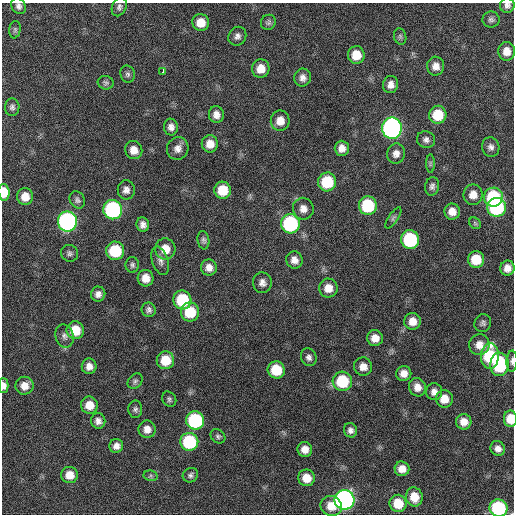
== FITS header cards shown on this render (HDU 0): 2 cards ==
NAXIS1  =                  512 / Axis length
NAXIS2  =                  512 / Axis length

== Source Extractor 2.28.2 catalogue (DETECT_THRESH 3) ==
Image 512 x 512 px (HDU 0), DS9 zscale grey, 1 PNG px = 1 image px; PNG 516 x 516 px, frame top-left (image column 1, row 512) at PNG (2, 3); each listed source drawn as its Kron ellipse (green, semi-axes under 4 px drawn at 4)
Background 134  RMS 12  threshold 35.7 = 3 sigma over >= 5 px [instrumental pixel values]
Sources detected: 115; all 115 listed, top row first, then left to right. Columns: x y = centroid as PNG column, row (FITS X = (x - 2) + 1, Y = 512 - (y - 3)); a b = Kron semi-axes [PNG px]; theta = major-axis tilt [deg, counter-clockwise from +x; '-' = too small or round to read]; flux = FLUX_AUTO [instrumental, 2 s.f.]
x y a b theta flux
507 5 7 7 - 3100
18 6 8 7 - 3100
119 7 10 7 66 2700
491 19 8 8 - 2600
268 22 8 7 - 2100
201 23 8 8 - 11000
15 30 9 5 80 1800
237 36 10 8 57 3700
400 36 8 6 -75 1900
507 51 9 8 - 8300
356 55 9 8 - 14000
436 66 9 8 - 6100
261 69 9 8 - 9900
163 72 4 3 - 25000
128 74 8 7 - 2200
303 78 9 8 - 4500
106 83 8 6 -15 2000
391 85 8 7 - 5200
12 107 9 7 88 2700
216 115 8 7 - 5300
438 115 9 8 - 24000
280 121 10 9 - 8600
171 127 8 7 - 4200
392 128 10 10 - 300000
426 140 9 8 - 3300
210 144 8 8 - 8800
491 147 10 8 -76 3700
178 148 11 10 - 5900
342 148 7 7 - 6000
134 150 9 8 - 7800
396 154 10 9 - 5200
430 164 9 4 90 1500
327 182 9 9 - 33000
432 186 9 7 79 3100
126 190 10 8 -90 4500
222 190 8 8 - 19000
4 192 8 5 -86 15000
473 195 10 9 - 7900
25 196 8 8 - 10000
493 197 9 9 - 63000
77 200 9 7 -57 2700
368 206 9 9 - 49000
497 207 9 9 - 81000
303 209 11 10 - 6000
113 210 10 9 - 130000
452 212 8 7 - 7100
393 218 12 5 55 1900
67 221 10 9 - 220000
475 223 6 5 - 1300
290 224 9 9 - 89000
143 225 7 6 - 4100
203 240 9 6 -82 2400
410 240 9 9 - 72000
165 249 10 10 - 12000
115 251 9 9 - 37000
70 253 9 8 - 2500
476 259 8 8 - 19000
294 260 8 8 - 5600
160 261 14 8 -71 4500
132 265 8 7 - 2200
209 268 8 8 - 5800
507 268 7 7 - 6400
146 278 8 8 - 9100
262 283 10 9 - 4600
328 288 9 9 - 9400
98 294 7 7 - 4200
182 300 9 9 - 40000
149 310 7 7 - 2700
190 312 9 9 - 28000
413 321 8 8 - 8900
483 323 9 8 - 2700
75 330 9 8 - 18000
64 336 12 9 -74 3900
375 338 8 8 - 8400
479 345 10 10 - 7700
490 356 13 9 86 58000
309 357 9 7 -63 3200
165 360 9 9 - 19000
512 361 10 5 88 3000
499 364 12 9 87 60000
89 366 8 7 - 5900
363 367 9 9 - 6900
276 370 9 8 - 27000
404 373 8 7 - 6700
135 381 8 6 47 2100
342 381 10 9 - 41000
4 385 7 5 -89 4400
24 386 9 8 - 7900
417 387 9 8 - 6600
434 392 8 8 - 5000
169 399 8 6 -58 2000
444 399 9 8 - 11000
89 405 8 8 - 11000
135 409 8 7 - 2400
510 419 8 6 90 16000
195 420 9 9 - 81000
98 421 7 7 - 4200
464 422 8 7 - 7800
147 429 9 8 - 6300
350 430 7 6 - 3400
218 436 8 6 -41 2100
189 442 9 9 - 60000
116 446 7 7 - 4700
498 448 8 7 - 4700
305 449 7 7 - 7200
402 469 7 7 - 7800
69 475 8 8 - 10000
190 475 8 7 - 2500
151 476 7 5 -12 1400
306 478 8 8 - 12000
414 497 9 8 - 12000
344 500 10 10 - 330000
398 503 9 8 - 18000
331 506 11 10 - 11000
498 508 9 8 - 76000
At the frame edge (FLAGS 8, measured only in part): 7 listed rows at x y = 507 5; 18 6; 4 192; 512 361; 4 385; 510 419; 498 508